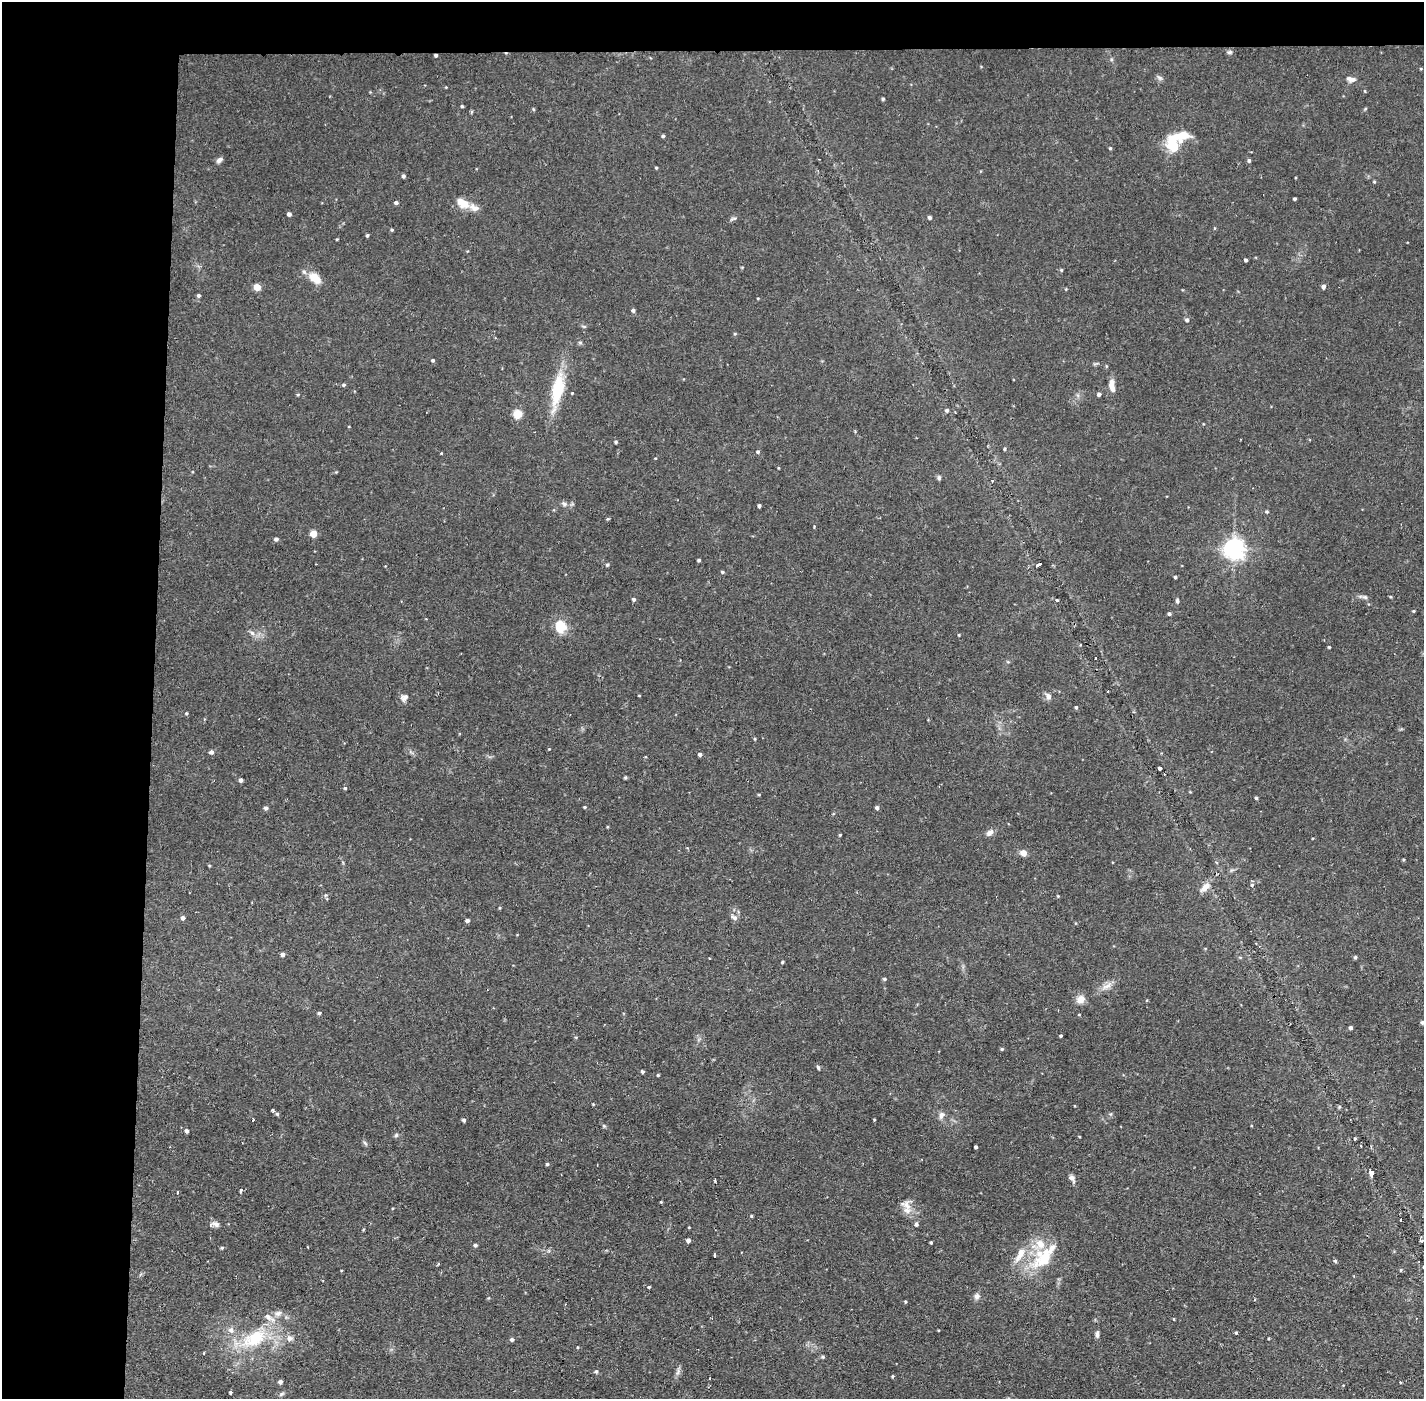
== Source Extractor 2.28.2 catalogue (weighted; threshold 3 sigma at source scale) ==
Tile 1 of 3 x 3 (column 1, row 1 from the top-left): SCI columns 1-1422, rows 2849-4245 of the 4267 x 4299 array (HDU 1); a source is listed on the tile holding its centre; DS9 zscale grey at full resolution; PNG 1426 x 1401 px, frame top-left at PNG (2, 2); no overlay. Shown black and unused: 14% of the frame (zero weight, under 2 of 3 exposures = <1% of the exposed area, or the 3 px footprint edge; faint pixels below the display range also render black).
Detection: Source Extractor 2.28.2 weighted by HDU 2 'WHT'; one run over the whole footprint, this tile lists its part. Background 0.107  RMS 0.0065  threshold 0.0291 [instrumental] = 3 sigma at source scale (4.5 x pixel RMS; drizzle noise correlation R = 1.50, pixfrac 1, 0.05/0.05 arcsec/px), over >= 5 px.
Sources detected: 190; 1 inside a brighter object's white glare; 1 cosmic-ray / hot-pixel residue — not listed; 8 inside a brighter listed object's ellipse — not listed separately; the other 180 listed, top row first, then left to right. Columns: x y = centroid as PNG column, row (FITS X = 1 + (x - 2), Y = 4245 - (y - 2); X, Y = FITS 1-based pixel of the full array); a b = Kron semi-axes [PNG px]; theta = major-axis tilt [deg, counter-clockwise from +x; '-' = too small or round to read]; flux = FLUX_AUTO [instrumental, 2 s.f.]
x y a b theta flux
1229 52 7 5 1 1.2
436 55 3 3 - 1.2
1421 69 4 3 - 0.51
1160 78 8 6 -34 1.5
1351 79 13 7 -10 3.1
883 99 3 3 - 0.9
462 106 3 3 - 0.86
533 109 4 4 - 0.75
663 136 4 3 - 1.1
1179 136 27 8 12 17
1110 148 4 4 - 0.74
219 160 8 5 40 2.2
1249 160 5 5 - 1.1
656 168 4 3 - 0.63
403 176 4 3 - 1.4
1374 182 4 4 - 0.69
1294 199 3 3 - 0.99
396 203 4 3 - 1.6
462 203 19 11 -30 8.2
289 214 4 4 - 2.1
929 217 4 4 - 1.5
733 219 11 4 14 1.3
392 230 4 3 - 0.83
367 235 3 3 - 0.95
337 239 3 2 - 0.55
1246 260 4 3 - 1.4
1061 270 4 4 - 0.74
314 278 16 9 -40 10
1323 286 5 4 - 2.3
257 287 5 4 - 13
1066 289 4 3 - 0.58
199 295 4 4 - 1.1
633 310 5 5 - 1.4
1187 320 5 5 - 1.6
584 327 6 4 -1 0.84
735 334 5 3 - 0.6
580 342 6 4 -1 0.93
433 360 4 4 - 0.99
1106 366 5 3 - 0.56
344 385 4 4 - 1
1112 388 12 6 -59 3.7
557 390 38 12 79 32
572 393 3 3 - 0.47
1099 394 4 4 - 1.7
298 395 4 4 - 0.68
947 410 5 4 - 1.2
517 414 5 5 - 30
616 442 4 3 - 0.96
1005 449 5 3 - 0.68
758 452 4 4 - 1.2
441 453 4 3 - 0.47
778 468 4 2 - 0.49
939 478 6 5 - 1.3
992 481 3 3 - 0.58
564 504 7 6 - 1.7
759 506 4 3 - 1.4
1267 512 5 4 - 0.87
608 519 5 3 - 0.69
313 534 5 5 - 13
276 539 5 4 - 1.7
1234 549 7 7 - 440
699 560 3 3 - 1.1
1039 564 5 3 - 1.6
607 565 5 4 - 0.87
722 572 4 4 - 0.92
1175 577 3 3 - 1.3
1365 597 8 5 -16 1.5
634 599 5 4 - 1.3
1057 600 3 3 - 0.75
1177 601 6 4 -89 1.2
1413 611 4 3 - 0.62
1169 614 4 4 - 1.2
561 626 15 14 - 12
252 633 9 5 -31 2.2
959 635 3 3 - 0.55
1329 647 3 3 - 0.7
1095 658 2 2 - 0.77
1108 691 2 2 - 0.69
639 695 3 2 - 0.44
1048 696 9 7 -51 2.7
404 697 11 8 27 3
1076 707 4 3 - 1.1
186 713 4 3 - 0.75
755 739 4 3 - 0.67
549 749 3 3 - 0.44
211 752 5 4 - 1.9
700 754 4 4 - 1.7
1159 768 3 3 - 2.9
625 777 5 4 - 0.77
241 780 4 4 - 1.7
345 788 4 4 - 0.8
1256 798 3 3 - 1.1
585 807 4 3 - 0.68
266 808 5 4 - 1.8
877 808 4 4 - 1.9
607 827 4 3 - 0.56
990 833 10 7 38 2.9
840 835 3 3 - 0.67
1023 853 7 6 - 4
1404 860 3 2 - 0.68
209 865 4 3 - 0.61
1252 885 5 4 - 1
1205 887 15 7 44 5.3
1058 896 4 4 - 0.61
183 918 5 5 - 1.9
735 918 8 7 - 2.4
467 920 4 4 - 1.8
283 954 5 4 - 2
1355 957 4 4 - 1.2
782 962 4 3 - 0.81
884 979 5 4 - 1
1107 986 18 7 36 4.9
1080 999 10 9 - 5.4
1147 1000 4 2 - 0.61
319 1013 4 3 - 1.1
1422 1022 5 4 - 1.2
1351 1028 4 3 - 1.6
1061 1036 3 3 - 0.81
1002 1049 4 4 - 0.91
818 1067 6 4 -72 1.1
642 1071 3 3 - 1.1
658 1075 3 3 - 0.6
593 1104 3 3 - 0.54
273 1110 5 3 - 1.1
277 1114 5 5 - 1
941 1115 10 8 53 3
253 1120 3 2 - 1.1
464 1120 4 4 - 1.4
874 1120 3 2 - 0.48
604 1126 6 4 -45 0.83
187 1131 4 4 - 1.9
396 1135 5 5 - 1.1
1355 1138 3 2 - 0.73
365 1143 7 4 -45 1.1
1361 1146 3 2 - 0.81
976 1147 3 3 - 1.2
547 1164 4 3 - 1.1
1371 1172 8 5 -50 2.5
1072 1178 11 6 -57 2.5
240 1191 4 3 - 2.7
177 1192 4 2 - 0.59
661 1202 3 3 - 0.56
907 1205 16 10 -74 6.4
751 1216 4 3 - 0.76
1401 1220 3 2 - 0.85
216 1224 11 7 -27 2.9
916 1224 5 4 - 1.7
689 1227 4 2 - 0.43
363 1230 4 3 - 0.49
688 1240 4 4 - 2.5
1420 1241 5 3 - 0.83
931 1242 3 3 - 0.82
475 1245 5 4 - 1.3
222 1248 4 3 - 0.88
715 1255 4 3 - 5.5
1020 1255 25 9 61 9.1
1045 1258 43 17 47 28
1335 1261 4 4 - 1.1
438 1264 4 3 - 0.72
1401 1270 4 4 - 0.77
649 1287 4 3 - 0.72
977 1296 8 7 - 2.6
1254 1300 3 3 - 0.73
905 1301 4 3 - 0.61
1174 1319 4 3 - 0.48
1236 1333 3 3 - 0.77
1097 1334 9 5 87 2
289 1338 9 8 - 3.3
253 1339 42 22 29 42
512 1339 5 4 - 1.5
577 1347 4 3 - 0.49
204 1353 3 3 - 1
823 1357 5 4 - 0.92
596 1371 5 4 - 1.1
678 1371 14 5 69 2.2
892 1376 4 3 - 0.71
280 1382 4 4 - 2.2
1400 1382 3 2 - 0.55
230 1393 4 3 - 0.93
281 1394 8 5 28 1.3
Overlapping masked pixels (flux is a lower limit): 1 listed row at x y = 436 55